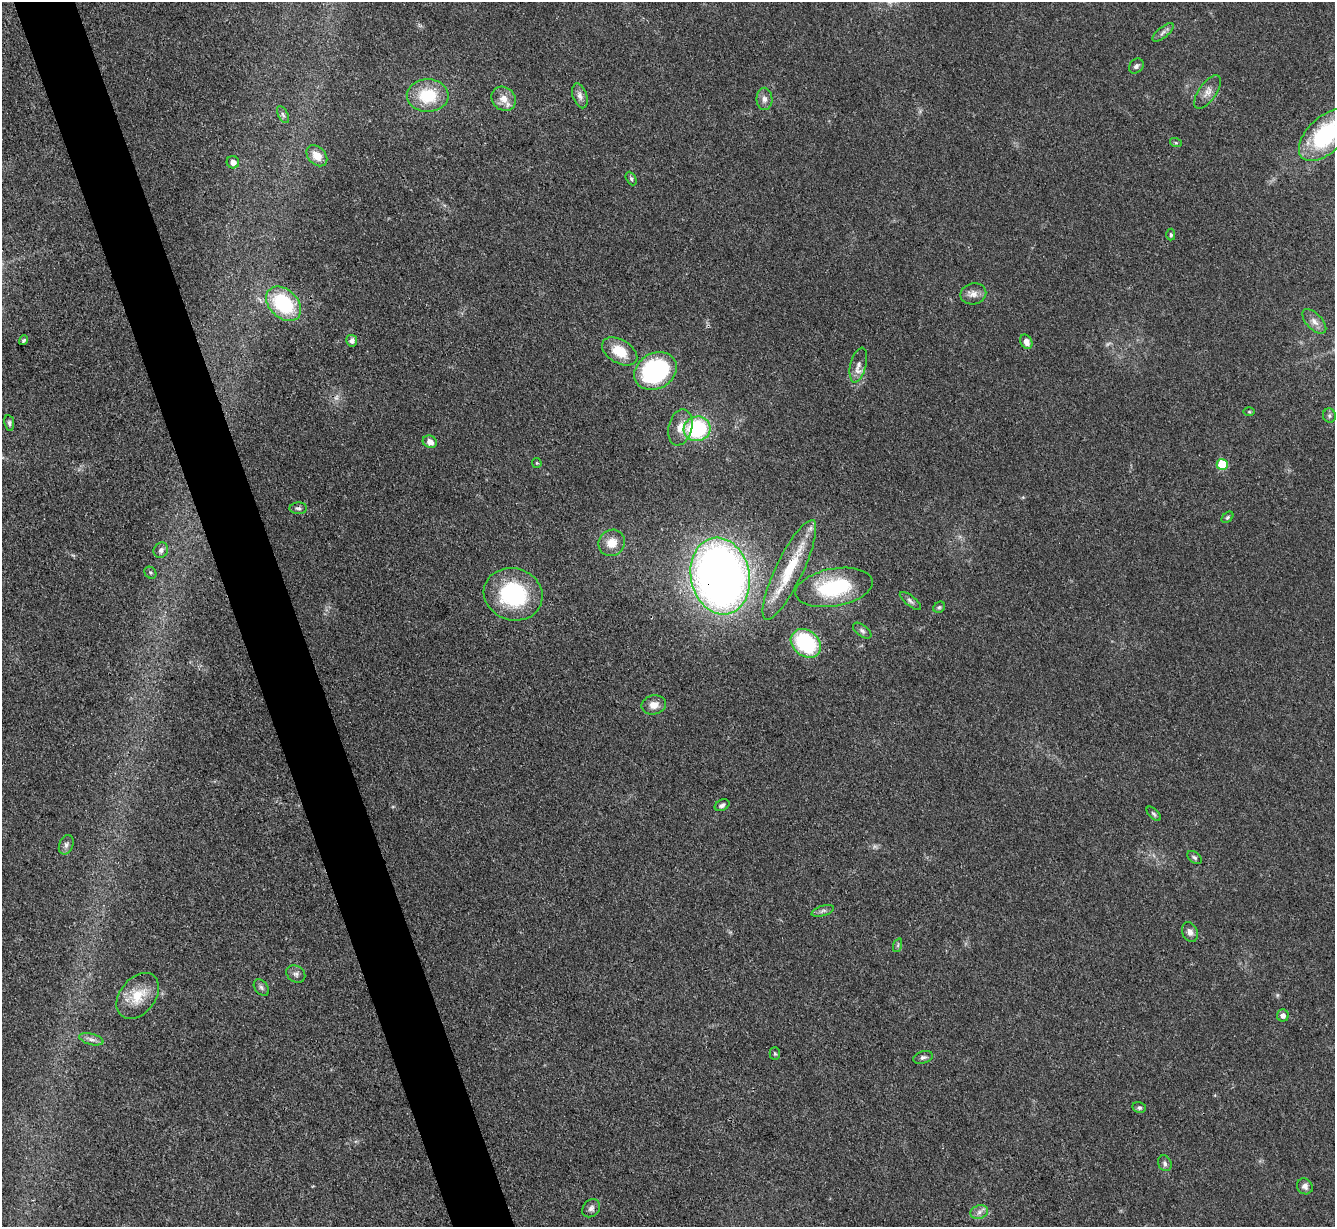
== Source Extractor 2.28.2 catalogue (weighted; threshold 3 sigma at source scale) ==
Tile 11 of 4 x 4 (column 3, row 3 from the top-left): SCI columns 2668-4000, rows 1372-2596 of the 5333 x 5319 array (HDU 1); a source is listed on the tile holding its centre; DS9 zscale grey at full resolution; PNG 1337 x 1229 px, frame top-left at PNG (2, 2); each listed source drawn as its Kron ellipse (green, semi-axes under 4 px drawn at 4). Shown black and unused: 5% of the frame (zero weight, under 3 of 4 exposures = <1% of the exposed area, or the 3 px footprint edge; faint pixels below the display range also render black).
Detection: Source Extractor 2.28.2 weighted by HDU 2 'WHT'; one run over the whole footprint, this tile lists its part. Background 0.085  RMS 0.0061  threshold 0.0275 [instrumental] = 3 sigma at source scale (4.5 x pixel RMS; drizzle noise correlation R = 1.50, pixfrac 1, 0.05/0.05 arcsec/px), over >= 5 px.
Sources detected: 68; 3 too faint to see at this stretch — neither listed nor drawn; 1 inside a brighter listed object's ellipse — not listed separately; the other 64 listed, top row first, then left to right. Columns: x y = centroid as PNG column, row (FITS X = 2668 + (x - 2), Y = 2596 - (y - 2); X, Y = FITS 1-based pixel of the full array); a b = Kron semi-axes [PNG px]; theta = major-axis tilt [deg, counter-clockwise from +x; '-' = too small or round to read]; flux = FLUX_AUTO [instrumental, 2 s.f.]
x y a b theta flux
1163 32 13 5 39 2.3
1136 66 8 6 47 1.7
1208 92 19 9 56 4.8
428 95 21 16 -2 25
580 96 13 7 -72 3
504 99 13 11 -43 6.5
764 99 11 8 -90 3.3
283 115 9 5 -63 1.5
1326 135 33 18 44 71
1176 143 6 4 -19 0.77
317 156 12 8 -45 7.5
233 162 6 6 - 3.5
631 179 7 5 -63 1.3
1171 235 6 4 88 0.9
973 294 13 10 12 4.6
284 304 20 14 -43 49
1314 321 15 8 -46 4.3
24 340 5 4 - 0.94
352 341 6 5 - 2.9
1026 342 8 5 -60 4.4
620 351 19 11 -31 16
858 365 18 8 76 4.6
655 371 22 17 30 88
1249 412 6 4 0 0.71
1329 416 7 6 - 1.4
9 423 8 4 -83 1.4
680 427 18 11 76 7.8
697 429 13 12 - 48
430 442 7 6 - 4.3
537 463 5 4 - 0.67
1222 464 5 5 - 22
298 508 9 5 1 1.6
1227 517 6 4 42 1
612 543 14 12 43 8.8
161 550 8 7 - 2.5
789 570 55 13 64 28
150 573 6 5 - 1.1
720 576 39 29 -78 480
834 587 39 19 10 49
513 594 30 26 -18 57
910 601 13 5 -38 2
939 607 6 5 - 1.1
862 631 11 5 -37 1.9
806 643 16 13 -39 46
654 705 12 9 12 5.7
722 805 8 5 27 1.9
1154 814 9 5 -45 1.3
66 845 10 7 67 2.3
1194 857 8 5 -39 1.4
823 911 11 5 17 2
1190 932 10 7 -66 3
898 945 7 4 72 1.1
296 974 10 8 -34 2.4
261 988 9 6 -51 1.7
138 996 26 17 51 15
1283 1015 6 6 - 2.9
91 1039 12 5 -14 2.6
775 1054 6 5 - 0.97
923 1057 10 6 18 1.9
1139 1108 7 5 -12 1.5
1165 1163 8 6 -63 1.9
1305 1186 8 7 - 2.5
591 1208 10 8 45 2.4
979 1212 9 6 18 2.8
Overlapping masked pixels (flux is a lower limit): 2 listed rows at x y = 789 570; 720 576
Isophote crosses this tile's border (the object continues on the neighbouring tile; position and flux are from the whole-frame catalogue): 1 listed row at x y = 1326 135